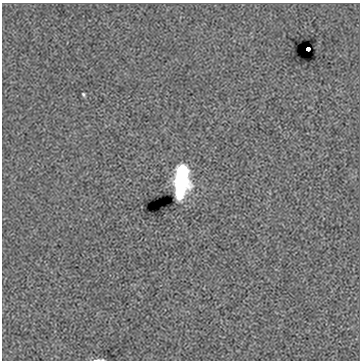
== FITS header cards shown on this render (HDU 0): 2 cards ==
NAXIS1  =                  358
NAXIS2  =                  358

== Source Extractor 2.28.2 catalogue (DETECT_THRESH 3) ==
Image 358 x 358 px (HDU 0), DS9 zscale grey, 1 PNG px = 1 image px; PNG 362 x 362 px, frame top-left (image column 1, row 358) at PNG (2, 3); no overlay
Background 1.45e-04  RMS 0.075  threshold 0.226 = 3 sigma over >= 5 px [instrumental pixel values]
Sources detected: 5; all 5 listed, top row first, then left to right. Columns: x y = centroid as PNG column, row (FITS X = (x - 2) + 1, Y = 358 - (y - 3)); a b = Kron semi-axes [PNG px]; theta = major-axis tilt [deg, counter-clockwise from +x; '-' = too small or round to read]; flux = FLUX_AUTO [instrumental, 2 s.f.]
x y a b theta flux
308 49 4 3 - 41
83 94 4 3 - 6
182 170 12 10 -13 130
180 182 22 12 89 480
97 360 11 3 3 10
At the frame edge (FLAGS 8, measured only in part): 1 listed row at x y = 97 360